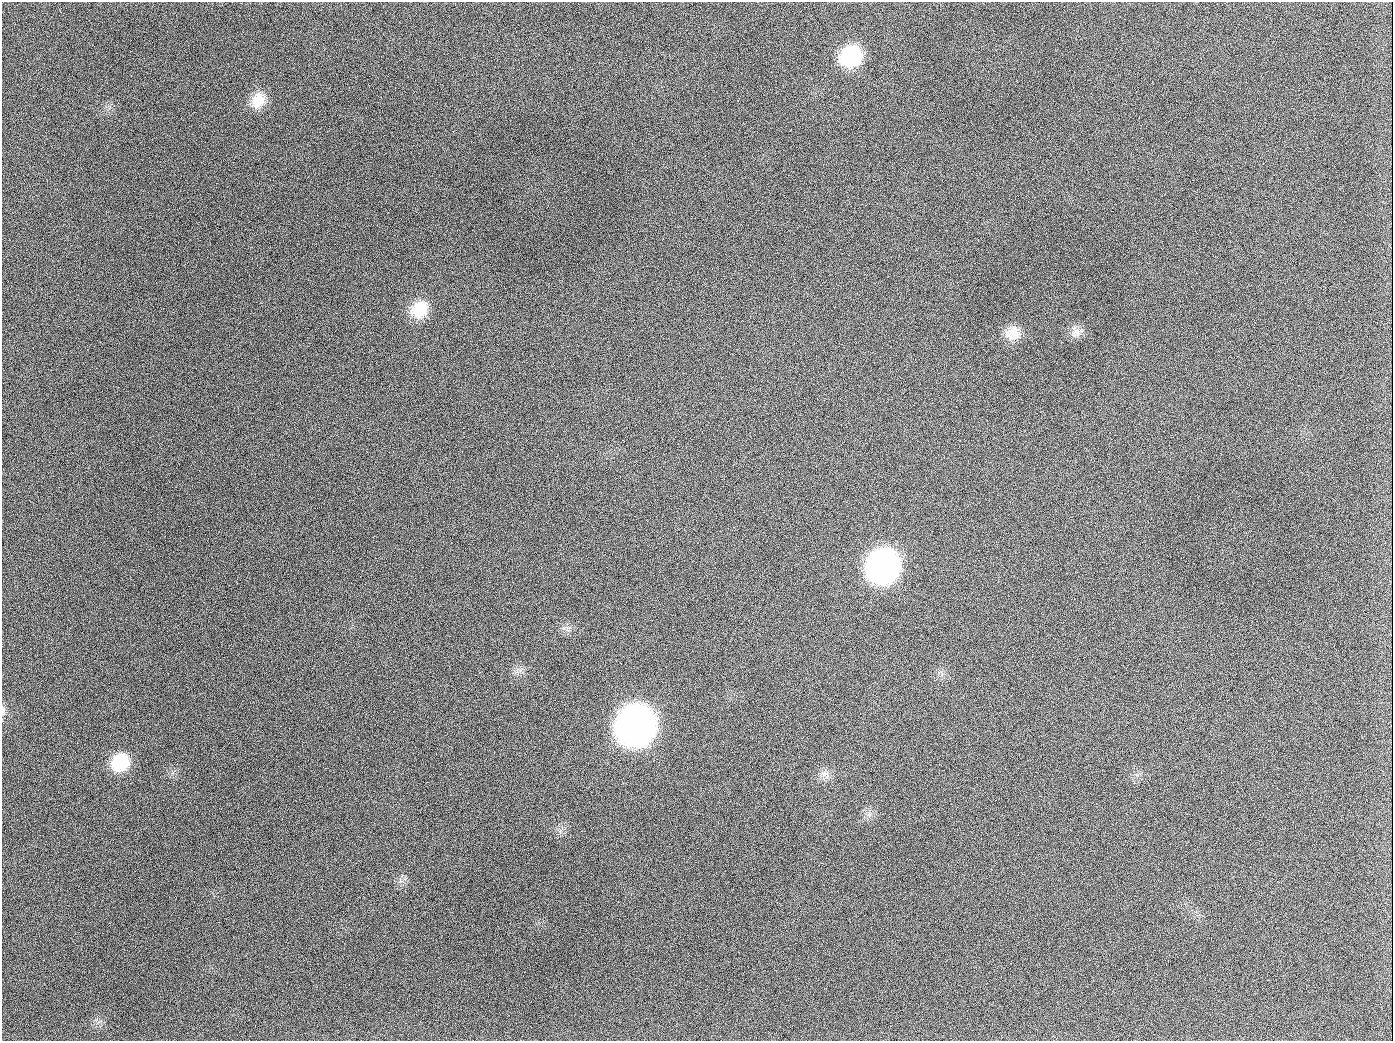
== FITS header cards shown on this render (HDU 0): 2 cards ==
NAXIS1  =                 1391
NAXIS2  =                 1039

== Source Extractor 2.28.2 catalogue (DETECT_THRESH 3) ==
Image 1391 x 1039 px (HDU 0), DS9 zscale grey, 1 PNG px = 1 image px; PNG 1395 x 1043 px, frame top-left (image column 1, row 1039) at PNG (2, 2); no overlay
Background 1510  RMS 70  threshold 209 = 3 sigma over >= 5 px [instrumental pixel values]
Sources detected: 13; all 13 listed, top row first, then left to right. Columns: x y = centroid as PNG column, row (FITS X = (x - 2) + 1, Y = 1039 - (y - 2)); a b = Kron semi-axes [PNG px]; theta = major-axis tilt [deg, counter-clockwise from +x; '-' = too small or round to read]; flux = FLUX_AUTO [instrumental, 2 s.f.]
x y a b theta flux
851 56 22 19 34 3.1e+05
258 100 21 16 69 9.2e+04
189 126 3 2 - 6.0e+03
420 309 22 18 45 1.4e+05
1076 332 14 13 - 4.0e+04
1013 333 20 17 33 7.6e+04
654 407 2 2 - 3.5e+03
883 566 22 20 42 2.3e+06
3 710 15 5 90 1.7e+04
636 725 23 22 - 5.2e+06
120 762 21 18 47 1.7e+05
825 774 15 9 -50 3.4e+04
944 1026 2 2 - 3.5e+03
At the frame edge (FLAGS 8, measured only in part): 1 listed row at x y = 3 710